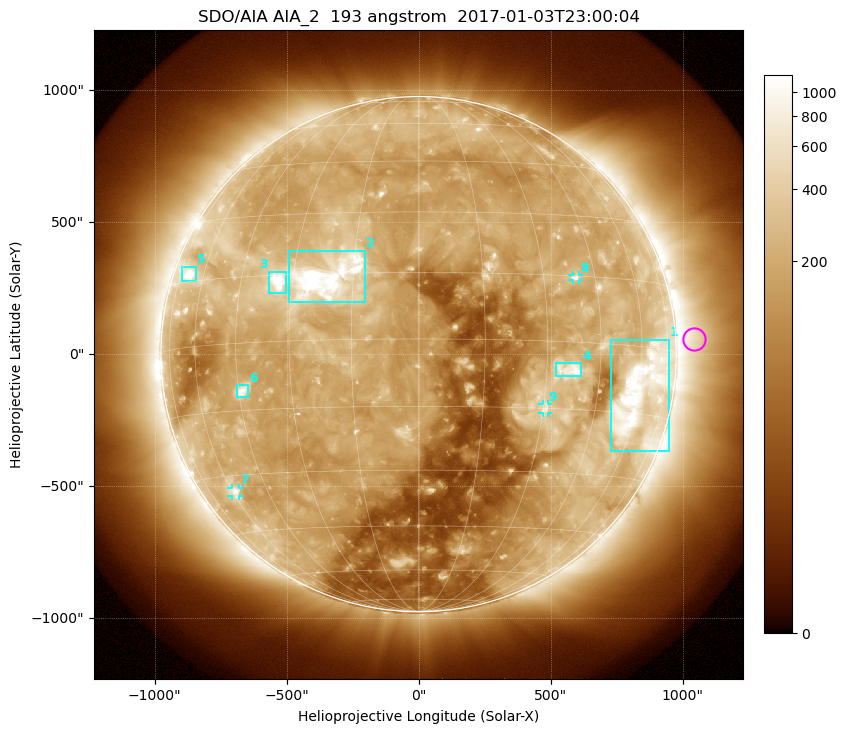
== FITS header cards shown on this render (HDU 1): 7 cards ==
TELESCOP= 'SDO/AIA'
INSTRUME= 'AIA_2'
WAVELNTH=                  193
WAVEUNIT= 'angstrom'
DATE-OBS= '2017-01-03T23:00:04.84'
CTYPE1  = 'HPLN-TAN'
CTYPE2  = 'HPLT-TAN'

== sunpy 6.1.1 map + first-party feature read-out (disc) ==
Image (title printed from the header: SDO/AIA AIA_2  193 angstrom  2017-01-03T23:00:04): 1024 x 1024 px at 2.4 arcsec/px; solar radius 976 arcsec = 407 px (full disc in frame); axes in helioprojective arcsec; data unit not stated in the header (colour bar unlabelled)
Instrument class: DISC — disc imager (sunpy class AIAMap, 193 A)
Bright regions (active regions / flare kernels): reference = the median radial profile (limb darkening/brightening removed); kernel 9 px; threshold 5 sigma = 387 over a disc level ~172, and >= 1.15x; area >= 12 px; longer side >= 10 px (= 24 arcsec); searched inside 0.97 R_sun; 9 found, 9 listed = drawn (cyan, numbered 1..; 3 of them under ~33 arcsec drawn as corner ticks so the feature stays visible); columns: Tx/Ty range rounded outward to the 5 arcsec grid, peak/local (2 s.f.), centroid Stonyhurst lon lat
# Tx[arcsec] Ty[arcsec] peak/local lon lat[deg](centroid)
1 725..950 -370..55 10 +60 -10
2 -495..-205 200..390 17 -21 +14
3 -570..-500 230..315 9.5 -34 +14
4 520..620 -85..-30 6.7 +36 -6
5 -900..-845 275..330 7.9 -69 +17
6 -690..-645 -160..-115 6.4 -44 -11
7 -710..-680 -540..-505 4.4 -59 -34
8 580..610 280..300 4.6 +39 +15
9 470..490 -225..-190 4.1 +31 -15
Off-limb structures (1.02-1.3 R_sun): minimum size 162 px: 3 found; the strongest spans PA ~240..305 deg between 1.02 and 1.3 R_sun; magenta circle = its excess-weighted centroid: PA ~275 deg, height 1.07 R_sun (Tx ~1045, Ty ~55 arcsec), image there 2.2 x the reference